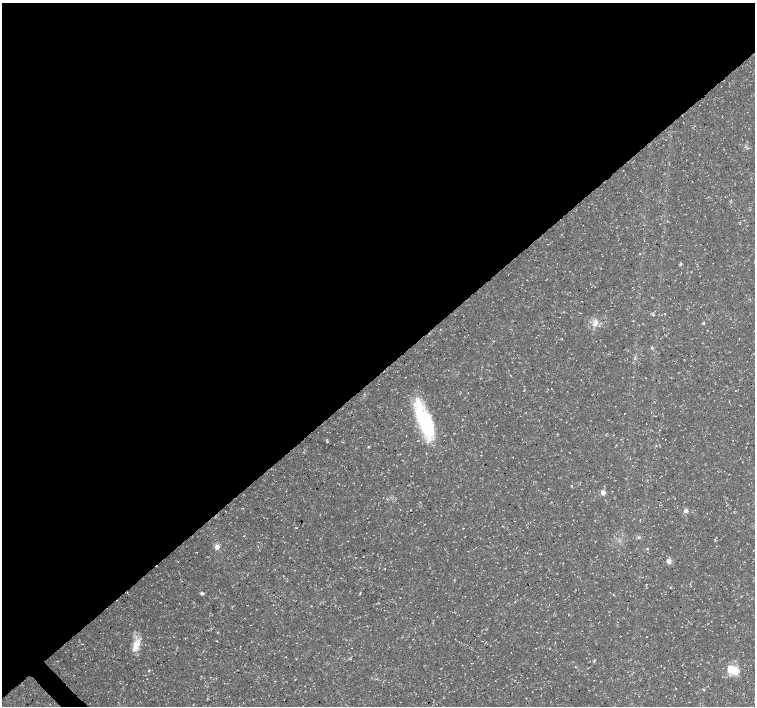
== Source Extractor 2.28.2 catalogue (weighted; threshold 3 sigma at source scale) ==
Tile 2 of 4 x 4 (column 2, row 1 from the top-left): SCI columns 1506-3010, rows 4376-5783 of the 6024 x 5999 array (HDU 1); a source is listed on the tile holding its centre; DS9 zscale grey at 2 x 2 block average (1 PNG px = mean of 2 x 2 image px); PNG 757 x 708 px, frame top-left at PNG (2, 3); no overlay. Shown black and unused: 53% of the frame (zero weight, under 3 of 5 exposures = <1% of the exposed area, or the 3 px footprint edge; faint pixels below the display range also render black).
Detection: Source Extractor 2.28.2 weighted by HDU 2 'WHT'; one run over the whole footprint, this tile lists its part. Background 0.0235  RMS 0.0023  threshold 0.0105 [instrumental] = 3 sigma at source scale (4.5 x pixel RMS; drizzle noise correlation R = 1.50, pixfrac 1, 0.0396/0.0396 arcsec/px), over >= 5 px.
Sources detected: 23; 2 inside a brighter listed object's ellipse — not listed separately; the other 21 listed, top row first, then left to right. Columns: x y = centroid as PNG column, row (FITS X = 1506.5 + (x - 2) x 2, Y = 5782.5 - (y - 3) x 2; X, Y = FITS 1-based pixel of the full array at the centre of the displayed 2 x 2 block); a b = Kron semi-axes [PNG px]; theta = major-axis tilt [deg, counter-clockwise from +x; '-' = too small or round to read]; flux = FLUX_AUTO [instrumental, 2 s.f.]
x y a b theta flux
681 264 3 3 - 0.95
653 314 3 3 - 0.54
595 323 9 5 58 3
703 323 3 3 - 0.79
424 421 43 14 -67 42
368 447 3 2 - 0.39
603 493 3 3 - 5.8
686 511 3 3 - 3.7
639 537 5 2 - 0.62
217 547 3 3 - 5.6
647 549 3 2 - 0.35
669 561 6 5 - 2.2
646 584 2 2 - 0.23
670 587 3 2 - 0.24
202 593 5 4 - 0.93
360 593 3 2 - 0.43
136 644 11 8 61 6.1
594 660 4 3 - 0.53
149 670 3 2 - 0.33
733 670 16 9 -25 9.4
703 690 4 2 - 0.38
Diffuse or blended objects may show on this block-average render without a row.